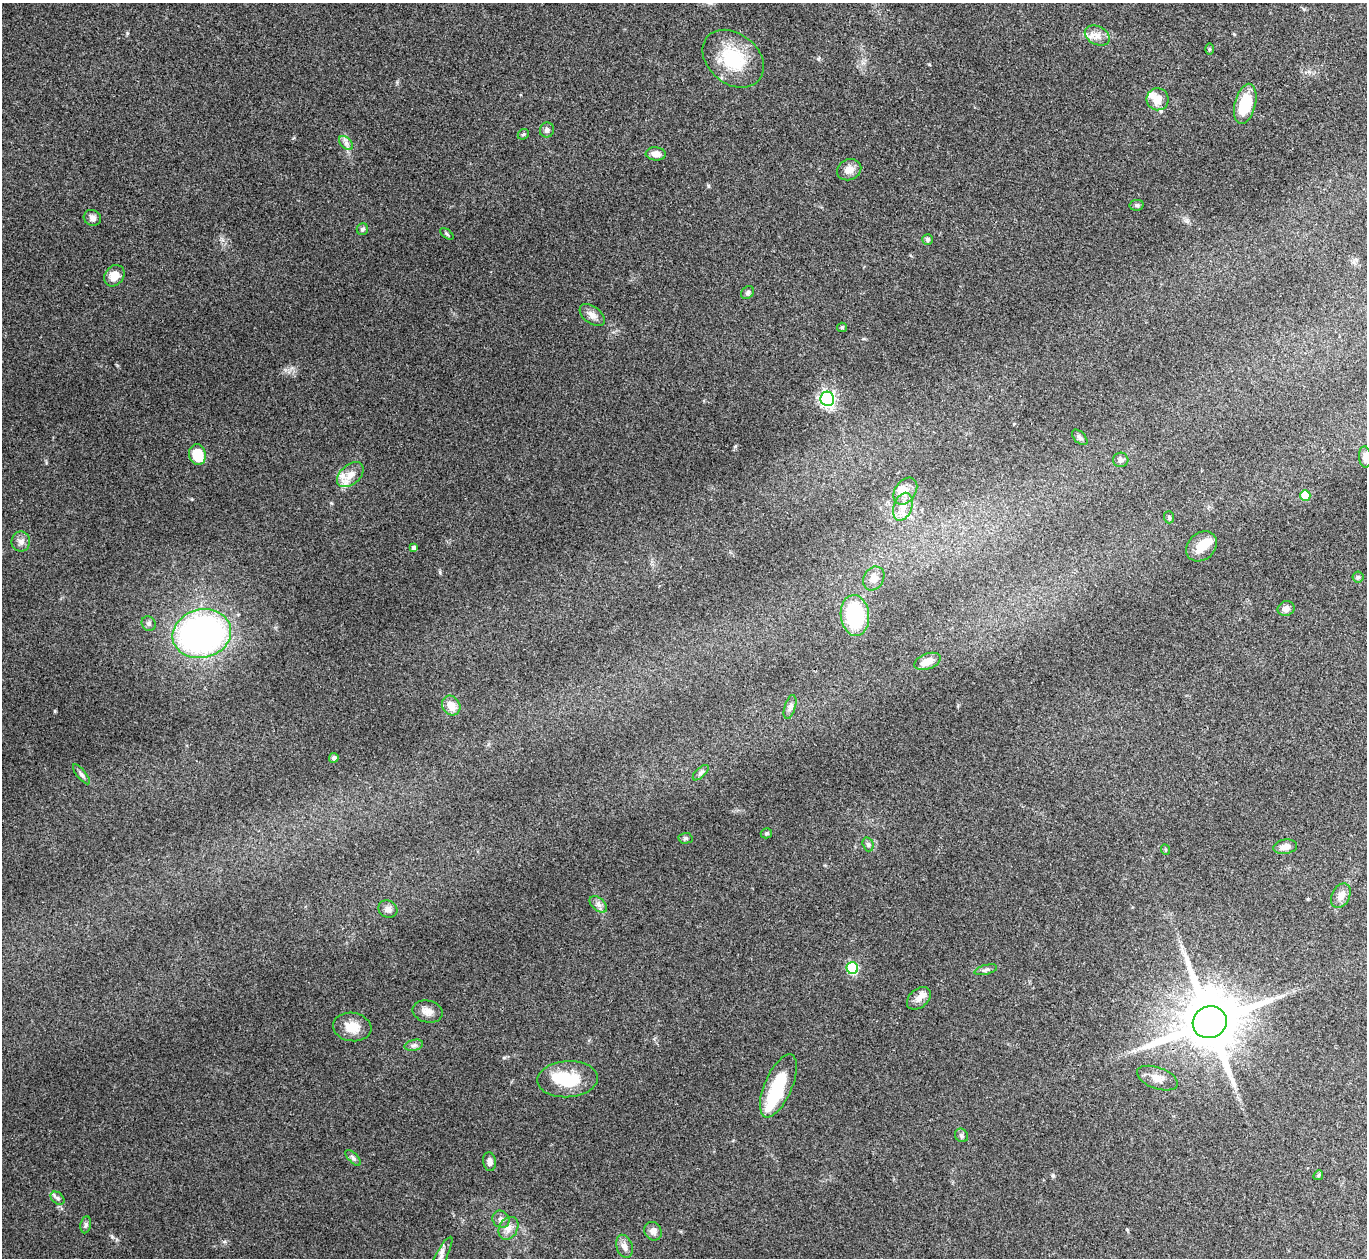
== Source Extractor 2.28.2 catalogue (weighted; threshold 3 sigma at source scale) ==
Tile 10 of 4 x 4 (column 2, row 3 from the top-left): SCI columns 1367-2731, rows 1405-2660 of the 5462 x 5449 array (HDU 1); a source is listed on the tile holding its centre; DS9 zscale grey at full resolution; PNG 1369 x 1260 px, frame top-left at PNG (2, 3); each listed source drawn as its Kron ellipse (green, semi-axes under 4 px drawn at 4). Shown black and unused: <1% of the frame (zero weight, under 3 of 4 exposures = <1% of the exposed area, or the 3 px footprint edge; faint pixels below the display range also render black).
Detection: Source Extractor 2.28.2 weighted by HDU 2 'WHT'; one run over the whole footprint, this tile lists its part. Background 0.111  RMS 0.0065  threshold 0.0294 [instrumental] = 3 sigma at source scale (4.5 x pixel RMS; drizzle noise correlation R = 1.50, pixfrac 1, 0.05/0.05 arcsec/px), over >= 5 px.
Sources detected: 80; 4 inside a brighter object's white glare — neither listed nor drawn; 3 inside a brighter listed object's ellipse — not listed separately; the other 73 listed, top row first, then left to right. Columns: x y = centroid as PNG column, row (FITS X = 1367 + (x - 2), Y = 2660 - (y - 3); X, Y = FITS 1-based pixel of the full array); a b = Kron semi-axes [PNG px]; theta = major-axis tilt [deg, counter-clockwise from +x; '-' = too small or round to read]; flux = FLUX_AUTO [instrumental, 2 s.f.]
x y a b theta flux
1097 35 13 9 -25 5.2
1209 49 6 4 89 0.76
733 59 34 25 -39 35
1158 99 11 11 - 8.5
1245 104 20 10 76 27
547 130 7 7 - 2.1
523 134 6 5 - 0.95
346 143 8 5 -45 2.3
656 154 10 6 -4 5.1
849 170 12 10 24 5.4
1137 205 7 5 11 1.4
92 218 9 7 -26 2.7
362 229 6 5 - 1.5
447 234 8 4 -36 0.95
927 240 5 5 - 1.9
114 276 11 9 51 7.8
748 293 7 5 47 1.4
592 315 14 8 -36 4.1
842 327 5 4 - 0.82
827 399 7 7 - 200
1080 437 9 5 -46 1.7
197 455 10 8 -80 18
1365 457 11 6 -85 3.4
1121 460 7 7 - 1.9
350 475 15 9 41 7.4
905 491 15 10 55 5.8
1305 496 5 5 - 20
903 507 14 9 71 6.7
1169 517 6 5 - 1
21 541 10 9 - 3.4
1202 546 17 13 41 9.9
413 548 4 3 - 2.3
1358 577 5 5 - 1.1
874 578 12 10 60 5.1
1286 609 9 7 21 3.1
855 616 20 14 -84 51
149 624 7 6 - 1.9
202 634 29 24 14 230
927 661 13 7 21 6.5
451 706 10 8 -54 7.8
790 707 12 5 73 2.5
334 758 5 4 - 2
701 773 10 4 43 1.9
81 774 12 4 -51 2.1
766 833 6 5 - 1.1
686 838 7 5 2 1.4
868 844 7 5 -73 1.6
1285 847 12 7 10 4.5
1166 850 5 3 - 0.65
1341 896 13 9 62 5.2
598 904 10 6 -42 2.6
388 909 10 8 -26 3.1
852 968 6 5 - 53
986 970 11 4 14 1.9
919 998 13 9 42 4.7
428 1011 15 11 -12 5
1210 1022 17 16 - 5400
352 1027 19 14 -8 11
414 1045 9 5 13 2.1
1157 1078 21 10 -20 7.3
568 1079 30 18 3 24
778 1086 34 13 67 31
961 1135 7 6 - 1.5
353 1158 10 4 -46 1.7
489 1162 9 6 -83 2.7
1318 1175 5 4 - 0.91
58 1198 8 5 -41 1.7
501 1219 9 8 - 2.9
86 1225 8 5 80 1.5
508 1228 12 9 60 4.8
653 1231 10 8 -56 3.6
624 1246 12 8 -71 3.9
441 1256 21 5 63 3.7
Overlapping masked pixels (flux is a lower limit): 1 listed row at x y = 1210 1022
Isophote crosses this tile's border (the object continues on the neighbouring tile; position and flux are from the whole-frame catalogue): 2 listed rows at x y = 1365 457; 441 1256
Unlisted compact peaks at least as high as the median listed source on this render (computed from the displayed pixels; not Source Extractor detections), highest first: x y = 127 33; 112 1237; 735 446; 440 572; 708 186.